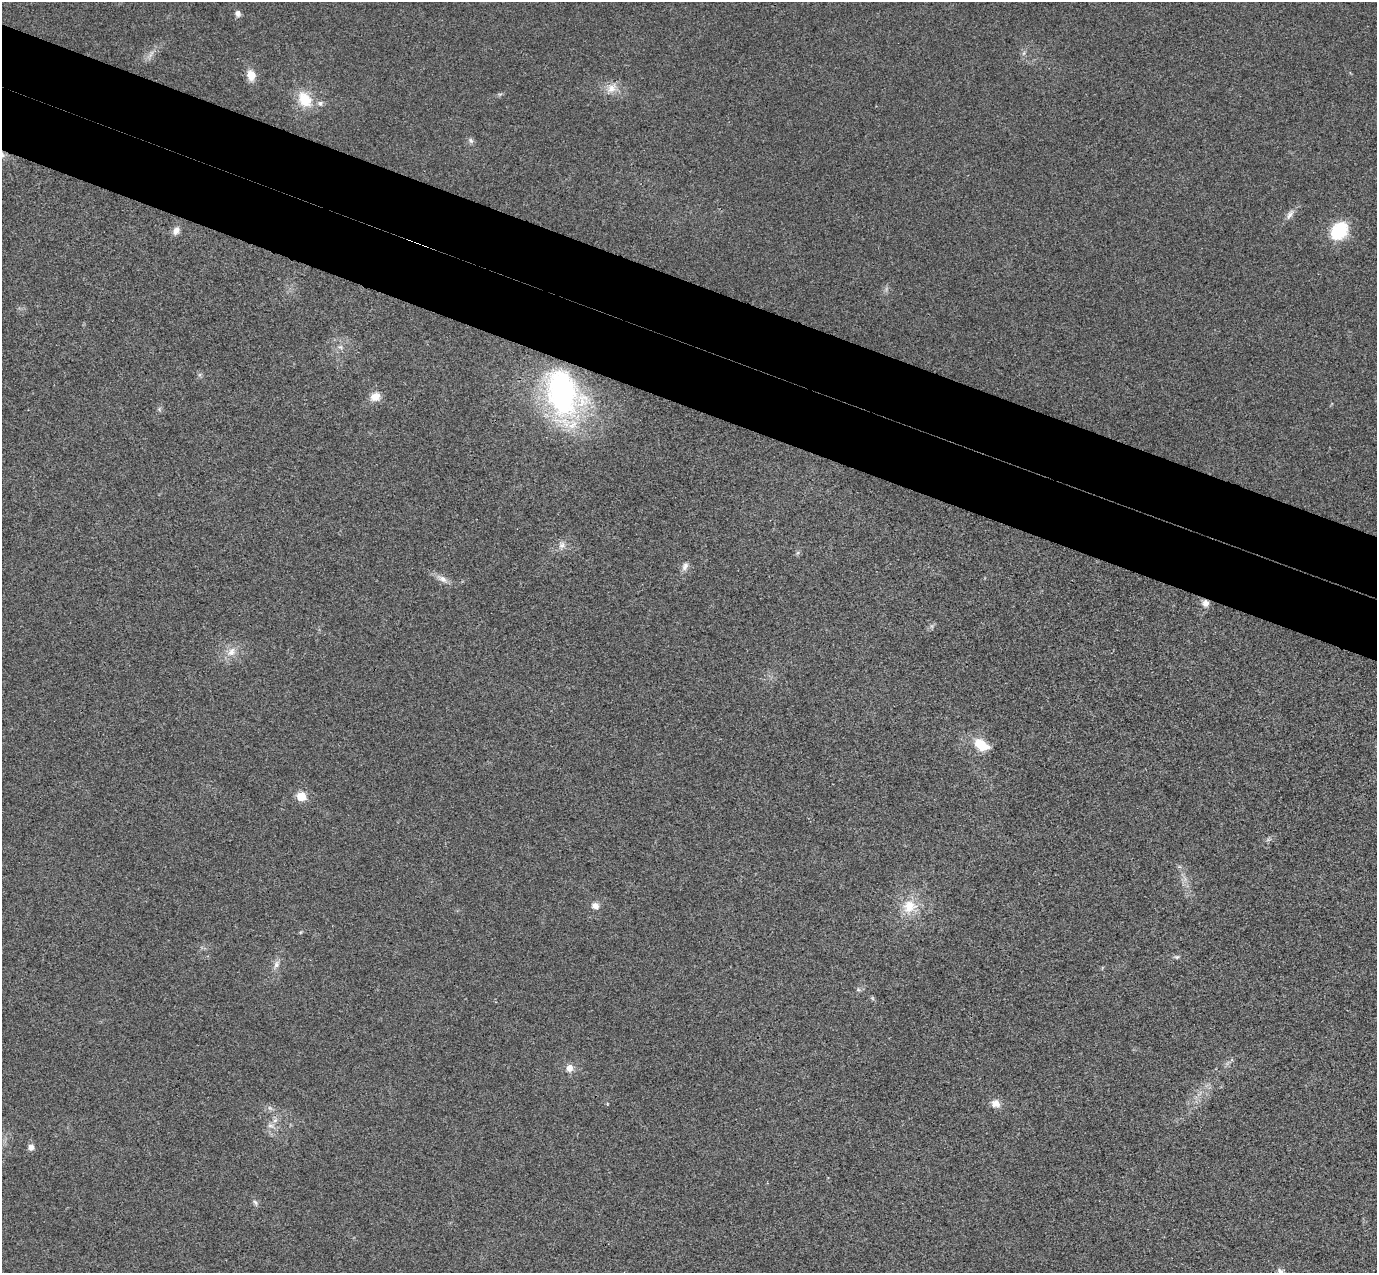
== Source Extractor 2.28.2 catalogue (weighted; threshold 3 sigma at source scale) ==
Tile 11 of 4 x 4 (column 3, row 3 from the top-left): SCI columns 2781-4155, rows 1595-2865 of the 5557 x 5599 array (HDU 1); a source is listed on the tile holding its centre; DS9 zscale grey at full resolution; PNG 1379 x 1275 px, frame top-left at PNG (2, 2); no overlay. Shown black and unused: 10% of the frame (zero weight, under 3 of 4 exposures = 6% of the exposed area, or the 3 px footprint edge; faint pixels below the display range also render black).
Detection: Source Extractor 2.28.2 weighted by HDU 2 'WHT'; one run over the whole footprint, this tile lists its part. Background 0.0192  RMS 0.0061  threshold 0.0275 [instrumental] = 3 sigma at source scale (4.5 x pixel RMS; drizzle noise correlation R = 1.50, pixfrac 1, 0.05/0.05 arcsec/px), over >= 5 px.
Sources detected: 39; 3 too faint to see at this stretch — not listed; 1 inside a brighter listed object's ellipse — not listed separately; the other 35 listed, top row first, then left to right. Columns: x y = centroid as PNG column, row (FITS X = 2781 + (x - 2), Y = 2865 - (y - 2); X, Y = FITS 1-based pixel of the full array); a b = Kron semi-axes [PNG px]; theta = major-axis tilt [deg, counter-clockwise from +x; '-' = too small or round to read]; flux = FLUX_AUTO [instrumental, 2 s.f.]
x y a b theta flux
238 13 8 7 - 2.2
1024 53 7 4 71 1.2
251 75 12 9 -82 7.8
612 88 17 12 38 7.1
305 99 21 15 -55 17
471 141 8 6 -58 1.7
1290 214 16 7 53 3.7
176 231 11 8 64 3.8
1339 231 17 13 50 33
340 347 7 6 - 1.7
562 392 55 36 -70 150
375 397 13 11 30 6.4
159 409 7 4 -72 1
562 545 12 9 75 3.8
797 553 6 4 70 1
685 566 12 7 67 3
442 579 18 7 -28 4.6
1205 603 10 10 - 3.6
231 652 16 11 43 7
982 745 22 13 -31 14
301 796 6 6 - 18
595 906 9 8 - 3.9
909 907 21 19 44 16
301 932 6 4 70 0.65
1176 957 8 5 2 1.3
276 964 12 8 66 3.3
858 989 6 6 - 1.2
872 998 6 4 -71 0.85
570 1068 9 8 - 4.6
995 1103 12 10 -25 5.2
270 1108 6 5 - 1.4
271 1125 12 7 -24 3.4
31 1147 6 6 - 3.8
255 1203 10 5 -54 1.6
1280 1271 10 7 -33 2.4
Overlapping masked pixels (flux is a lower limit): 2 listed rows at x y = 562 392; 1205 603
Isophote crosses this tile's border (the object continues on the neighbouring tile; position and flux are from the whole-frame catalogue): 1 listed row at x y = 1280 1271